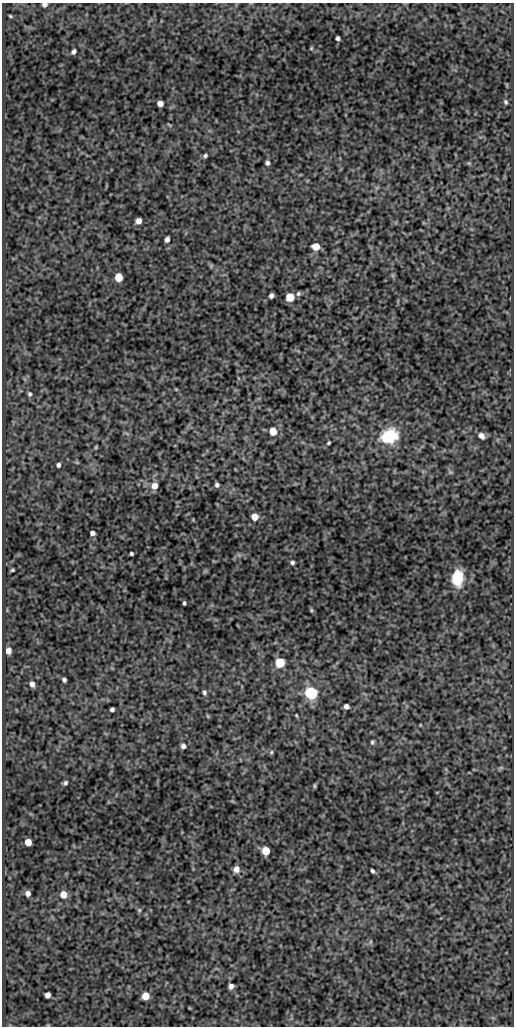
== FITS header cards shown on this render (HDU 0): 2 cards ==
NAXIS1  =                  512
NAXIS2  =                 1024

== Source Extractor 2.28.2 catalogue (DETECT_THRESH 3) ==
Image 512 x 1024 px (HDU 0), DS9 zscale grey, 1 PNG px = 1 image px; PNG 516 x 1028 px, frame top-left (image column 1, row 1024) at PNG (2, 3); no overlay
Background 71.4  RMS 0.42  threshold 1.27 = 3 sigma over >= 5 px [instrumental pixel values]
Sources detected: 64; all 64 listed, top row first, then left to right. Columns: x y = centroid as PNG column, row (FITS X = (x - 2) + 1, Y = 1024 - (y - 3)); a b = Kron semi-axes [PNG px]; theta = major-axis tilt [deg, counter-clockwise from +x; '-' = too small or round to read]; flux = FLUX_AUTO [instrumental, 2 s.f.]
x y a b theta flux
45 4 5 4 - 110
10 16 4 3 - 33
338 38 4 4 - 86
311 48 5 4 - 32
74 52 5 4 - 90
505 102 6 5 - 56
160 103 5 5 - 250
169 125 8 3 -45 28
205 156 5 5 - 60
267 163 5 4 - 82
469 163 6 4 43 35
139 221 5 5 - 220
167 239 5 4 - 120
316 246 6 5 - 590
211 266 6 4 48 35
119 277 6 5 - 840
298 294 6 5 - 67
271 296 5 4 - 130
290 297 6 5 - 1200
176 389 6 3 -19 25
29 394 6 5 - 63
273 431 5 5 - 650
389 436 18 14 22 1300
481 436 8 6 -44 140
329 443 4 3 - 39
96 447 4 4 - 31
58 465 4 4 - 86
450 472 8 5 -25 47
217 485 4 4 - 82
154 486 7 6 - 260
255 517 5 5 - 470
92 533 4 4 - 120
131 554 4 3 - 53
292 562 5 4 - 70
12 570 4 3 - 38
457 578 13 9 87 1200
184 603 4 3 - 55
311 610 5 4 - 35
8 651 6 5 - 220
280 663 6 6 - 2100
64 680 4 4 - 71
32 684 6 5 - 150
204 692 6 5 - 72
311 693 6 6 - 6400
346 706 5 4 - 130
112 709 4 4 - 80
296 715 5 3 - 28
208 716 6 4 -70 29
372 742 4 4 - 47
183 746 5 4 - 130
271 752 6 5 - 46
65 783 5 4 - 65
314 786 7 3 -90 36
28 842 5 5 - 420
266 851 6 5 - 860
236 869 6 6 - 220
373 871 4 3 - 65
28 893 5 5 - 140
63 894 6 6 - 380
139 910 6 5 - 43
370 942 6 4 71 40
231 986 5 4 - 160
47 995 5 5 - 210
145 996 5 5 - 630
At the frame edge (FLAGS 8, measured only in part): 1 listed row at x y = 45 4